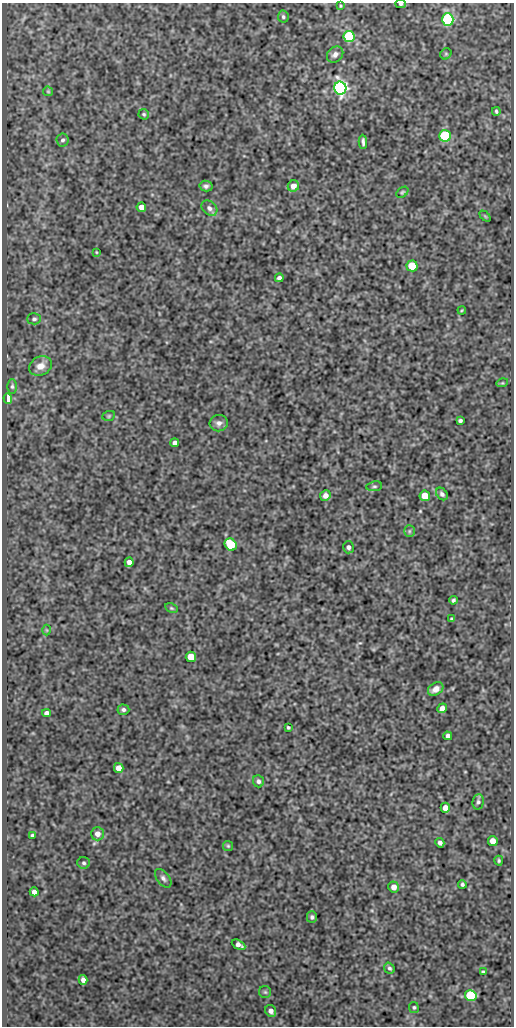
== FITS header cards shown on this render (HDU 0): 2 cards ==
NAXIS1  =                  512
NAXIS2  =                 1024

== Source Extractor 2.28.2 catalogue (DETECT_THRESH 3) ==
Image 512 x 1024 px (HDU 0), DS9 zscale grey, 1 PNG px = 1 image px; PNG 516 x 1028 px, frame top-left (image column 1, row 1024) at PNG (2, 3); each listed source drawn as its Kron ellipse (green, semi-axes under 4 px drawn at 4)
Background 80.1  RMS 0.54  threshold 1.62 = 3 sigma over >= 5 px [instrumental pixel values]
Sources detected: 76; all 76 listed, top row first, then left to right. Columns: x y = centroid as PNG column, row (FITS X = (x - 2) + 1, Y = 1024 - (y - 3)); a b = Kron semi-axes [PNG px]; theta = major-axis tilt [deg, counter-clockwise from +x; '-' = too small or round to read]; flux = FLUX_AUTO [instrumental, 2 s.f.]
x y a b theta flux
400 4 5 4 - 63
340 6 3 3 - 35
283 17 6 5 - 73
448 20 6 5 - 5400
349 36 5 5 - 4300
335 54 9 7 42 170
446 54 6 5 - 46
340 88 6 6 - 13000
48 91 5 4 - 45
496 111 4 3 - 57
144 114 5 5 - 55
445 136 6 5 - 3500
63 140 6 6 - 96
363 142 7 3 -87 94
206 186 6 5 - 98
293 186 6 5 - 260
402 192 6 4 39 57
141 207 5 4 - 240
209 208 9 6 -41 140
485 216 6 4 -45 43
96 252 3 2 - 29
412 266 5 5 - 1200
279 278 4 4 - 100
462 310 4 3 - 33
34 319 7 5 2 85
40 366 12 9 26 350
502 383 6 3 17 39
12 386 7 5 -90 78
8 398 5 4 - 740
109 416 6 5 - 54
460 421 4 3 - 75
219 423 9 8 - 160
175 443 4 4 - 150
374 486 8 5 9 71
442 494 7 5 -52 93
325 495 5 5 - 180
425 496 5 5 - 660
409 531 6 5 - 67
231 544 6 5 - 1700
348 547 6 5 - 120
129 562 4 4 - 170
453 600 4 3 - 66
171 608 7 4 -26 50
452 619 4 3 - 56
46 630 5 3 - 32
191 657 5 5 - 780
436 689 8 6 34 220
442 708 5 4 - 210
123 710 6 5 - 100
46 713 4 4 - 150
288 727 3 3 - 51
448 736 4 4 - 130
119 768 5 4 - 290
258 781 6 5 - 100
478 802 8 5 85 89
445 808 5 4 - 230
97 834 6 6 - 250
32 835 4 3 - 90
493 841 5 5 - 320
440 843 5 4 - 120
228 846 5 5 - 50
499 861 5 3 - 53
84 863 6 6 - 77
163 878 11 6 -51 130
462 884 4 3 - 71
394 887 5 5 - 250
34 892 4 4 - 170
312 917 5 5 - 77
239 945 7 4 -28 180
390 968 6 5 - 75
483 972 4 3 - 46
83 980 5 4 - 150
265 992 6 6 - 65
471 996 6 5 - 2500
414 1007 5 5 - 59
271 1011 6 5 - 190
At the frame edge (FLAGS 8, measured only in part): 1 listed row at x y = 400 4